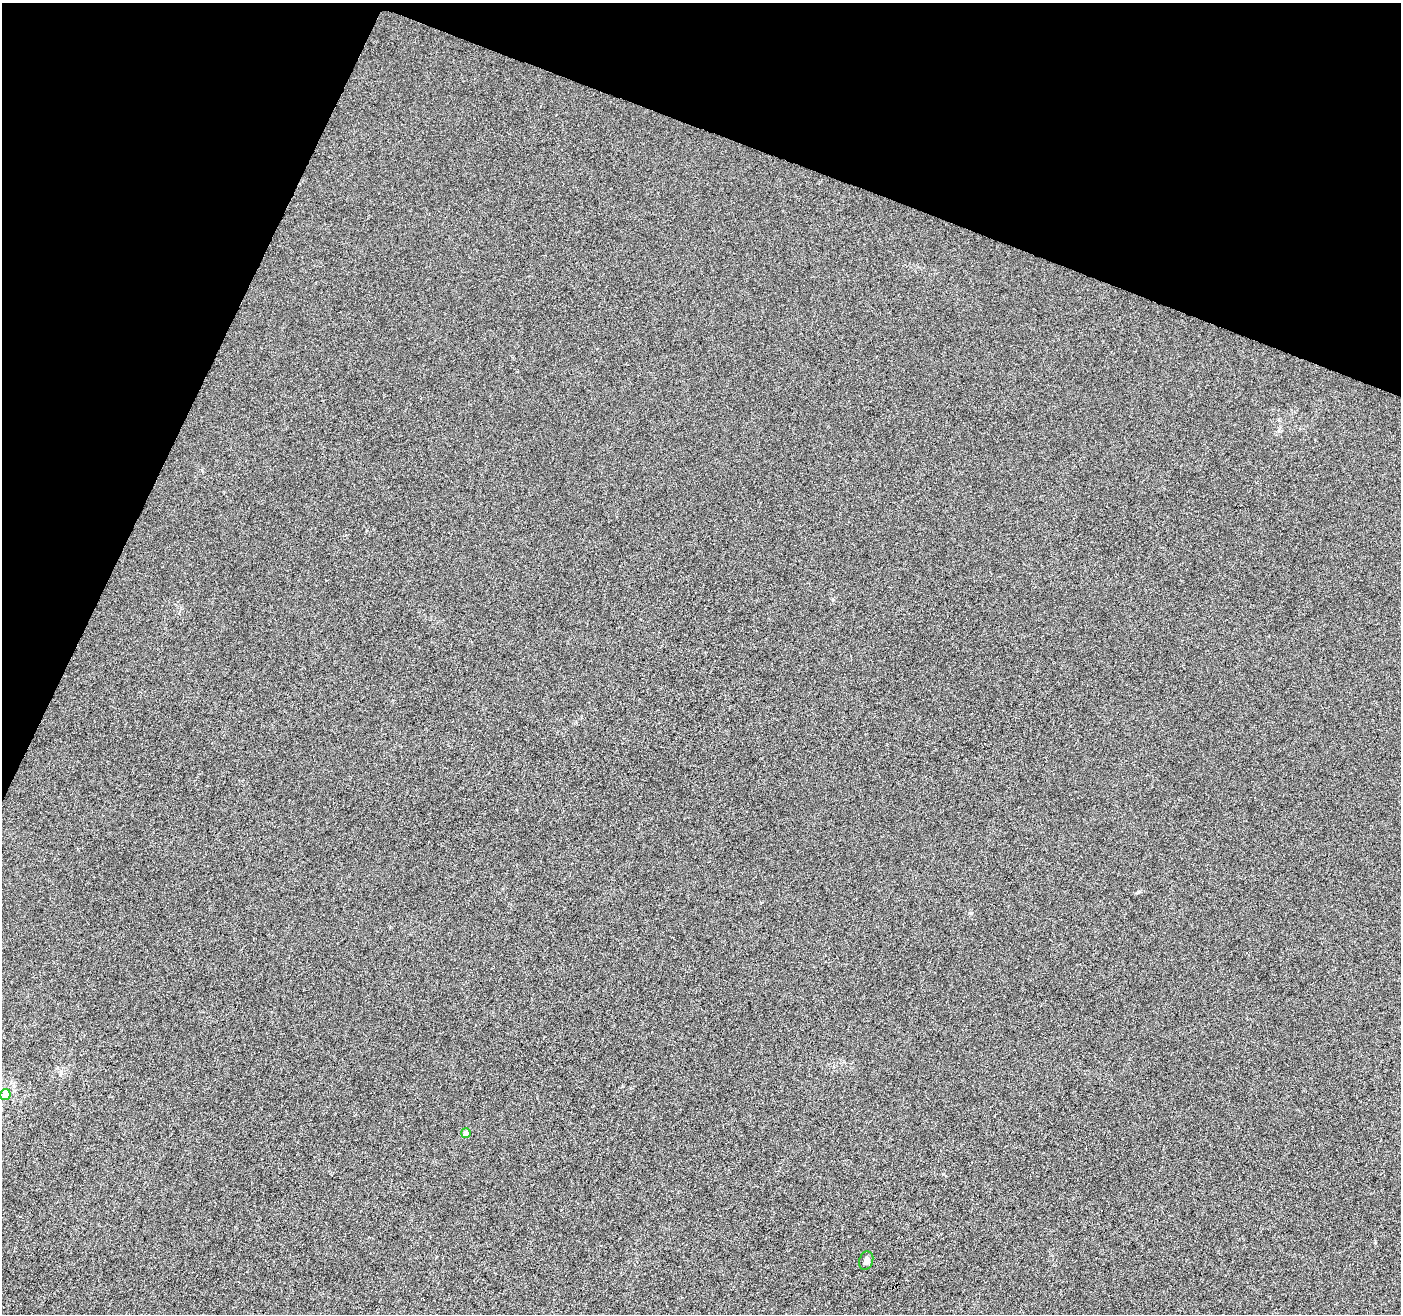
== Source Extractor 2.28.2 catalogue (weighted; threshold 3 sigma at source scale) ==
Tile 2 of 4 x 4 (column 2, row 1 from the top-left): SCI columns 1399-2797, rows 4142-5453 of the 5601 x 5727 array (HDU 1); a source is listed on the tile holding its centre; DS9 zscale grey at full resolution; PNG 1403 x 1316 px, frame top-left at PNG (2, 3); each listed source drawn as its Kron ellipse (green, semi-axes under 4 px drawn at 4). Shown black and unused: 19% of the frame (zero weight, under 3 of 6 exposures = <1% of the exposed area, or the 3 px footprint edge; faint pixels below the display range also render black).
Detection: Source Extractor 2.28.2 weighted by HDU 2 'WHT'; one run over the whole footprint, this tile lists its part. Background 0.00102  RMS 0.0028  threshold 0.0115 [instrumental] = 3 sigma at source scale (4.09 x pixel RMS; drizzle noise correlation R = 1.36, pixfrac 0.8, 0.0396/0.0396 arcsec/px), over >= 5 px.
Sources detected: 3; all 3 listed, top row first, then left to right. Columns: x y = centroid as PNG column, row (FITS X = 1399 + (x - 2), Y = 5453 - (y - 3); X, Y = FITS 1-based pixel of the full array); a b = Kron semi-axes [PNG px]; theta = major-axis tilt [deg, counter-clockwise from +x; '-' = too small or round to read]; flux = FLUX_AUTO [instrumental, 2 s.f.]
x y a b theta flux
5 1094 5 5 - 3.3
466 1133 5 5 - 1.3
866 1261 9 7 72 0.9